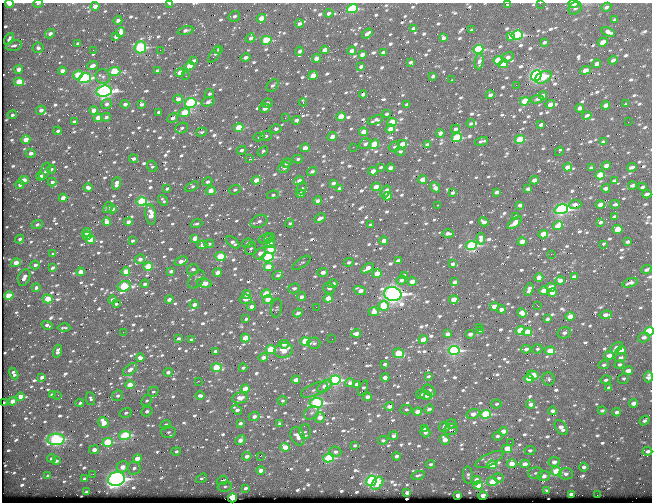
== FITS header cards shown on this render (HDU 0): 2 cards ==
NAXIS1  =                  650 / Width of table row in bytes
NAXIS2  =                  500 / Number of rows in table

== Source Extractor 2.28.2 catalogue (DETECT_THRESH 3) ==
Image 650 x 500 px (HDU 0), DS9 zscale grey, 1 PNG px = 1 image px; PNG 654 x 504 px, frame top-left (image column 1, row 500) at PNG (2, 3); each listed source drawn as its Kron ellipse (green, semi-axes under 4 px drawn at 4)
Background 374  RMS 1.5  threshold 4.57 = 3 sigma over >= 5 px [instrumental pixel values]
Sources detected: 1025; of the 1025, the 500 brightest by FLUX_AUTO listed and drawn (525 fainter detections omitted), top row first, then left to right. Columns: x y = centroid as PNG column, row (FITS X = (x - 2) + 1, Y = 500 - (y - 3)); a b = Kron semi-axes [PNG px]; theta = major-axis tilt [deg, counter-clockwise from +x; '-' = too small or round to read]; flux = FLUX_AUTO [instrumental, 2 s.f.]
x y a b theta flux
170 3 4 2 - 530
540 3 2 2 - 290
574 3 5 2 - 1600
9 4 4 3 - 1100
38 4 4 3 - 210
508 5 4 3 - 320
95 6 4 4 - 780
606 7 5 4 - 390
575 8 7 5 40 260
352 9 5 4 - 7000
329 13 4 3 - 310
234 16 6 5 - 320
261 18 5 4 - 1300
615 19 4 3 - 230
118 20 4 3 - 450
299 24 4 3 - 340
413 29 4 3 - 400
471 29 3 3 - 260
185 30 8 4 12 400
120 32 5 4 - 750
608 32 7 4 -23 540
367 33 6 3 35 580
50 34 5 4 - 430
517 35 6 4 14 11000
116 36 4 3 - 570
511 36 4 3 - 580
251 38 5 4 - 410
443 38 4 4 - 450
9 39 6 4 61 330
266 40 5 4 - 4700
544 42 4 3 - 280
603 42 5 4 - 1400
78 43 4 3 - 210
14 46 8 5 14 330
140 47 6 5 - 11000
38 48 5 5 - 320
219 49 4 3 - 290
478 49 5 4 - 8900
93 50 2 2 - 260
160 50 2 2 - 570
325 50 4 3 - 940
300 51 5 3 - 370
351 51 4 3 - 620
383 53 4 3 - 620
215 55 9 4 58 220
362 55 4 3 - 610
246 57 5 4 - 420
508 57 6 4 29 470
316 58 4 4 - 830
498 60 5 4 - 2800
613 60 5 3 - 430
193 61 4 3 - 280
479 61 8 4 81 310
411 62 4 3 - 240
503 64 5 4 - 2400
597 64 4 3 - 630
92 66 5 4 - 570
189 66 5 4 - 1800
361 67 4 3 - 320
18 69 4 4 - 790
585 70 5 3 - 1200
62 71 4 3 - 690
157 71 4 3 - 440
114 72 6 4 1 4900
180 73 5 4 - 1900
78 75 5 4 - 3100
186 76 2 2 - 210
313 76 4 4 - 1500
433 76 4 3 - 250
536 76 5 5 - 25000
103 77 8 7 - 380
543 77 9 5 28 1400
85 78 6 4 18 9600
451 80 3 2 - 810
19 82 5 4 - 2200
272 85 7 5 51 330
516 85 2 2 - 220
104 91 8 5 6 24000
209 94 5 4 - 210
363 94 4 3 - 380
490 95 4 3 - 390
543 95 4 3 - 610
178 99 5 4 - 810
537 99 6 4 8 240
525 101 5 4 - 2800
208 102 6 4 17 450
303 102 4 3 - 460
191 103 6 5 - 13000
267 103 5 4 - 360
107 104 5 4 - 360
125 104 4 4 - 500
141 104 4 4 - 350
407 104 3 3 - 210
550 104 5 3 - 930
626 104 4 2 - 210
606 105 4 3 - 760
265 108 5 4 - 880
580 108 4 3 - 690
41 110 5 4 - 420
94 110 4 4 - 1000
158 112 3 3 - 230
184 112 6 4 19 2600
387 114 3 3 - 260
12 115 5 3 - 280
587 115 5 3 - 330
106 117 5 4 - 320
341 117 4 4 - 2500
98 118 4 4 - 1400
173 118 6 4 31 420
285 118 3 2 - 250
296 120 5 4 - 440
375 120 8 3 20 440
74 122 4 3 - 330
392 122 5 4 - 3900
628 122 2 2 - 280
471 123 4 3 - 220
541 125 4 3 - 350
182 128 6 5 - 320
239 128 5 4 - 3200
276 129 5 4 - 350
390 129 5 4 - 820
455 129 4 3 - 320
58 131 4 3 - 240
201 132 5 3 - 230
363 132 4 4 - 1300
440 133 4 3 - 430
266 136 6 4 20 280
259 137 5 4 - 250
332 137 5 4 - 830
457 137 5 4 - 6000
520 139 5 4 - 4100
26 140 4 4 - 1500
481 141 7 3 15 260
603 142 4 3 - 230
365 144 6 5 - 380
374 144 5 4 - 2900
402 144 5 4 - 1600
427 145 4 3 - 500
353 147 3 2 - 210
394 147 6 5 - 220
305 148 4 4 - 790
242 150 5 4 - 330
263 151 6 4 43 210
400 151 5 4 - 230
559 151 5 3 - 490
31 153 5 4 - 550
133 159 4 3 - 350
249 159 3 3 - 2400
298 159 5 4 - 250
286 163 5 4 - 310
152 166 6 5 - 210
606 166 4 3 - 760
284 167 6 5 - 550
381 167 4 3 - 230
568 167 4 3 - 1100
632 167 5 3 - 340
390 168 4 3 - 540
591 168 4 3 - 280
51 169 4 3 - 280
45 171 9 4 66 210
312 171 5 4 - 370
373 171 4 3 - 1200
600 175 5 4 - 3300
41 176 4 3 - 430
423 179 4 3 - 1500
24 180 5 4 - 1200
256 180 5 4 - 1200
534 180 4 3 - 750
614 180 4 3 - 210
299 181 5 4 - 670
52 182 4 3 - 340
208 182 5 4 - 300
116 183 6 4 80 700
333 183 4 3 - 360
20 185 4 4 - 620
632 185 4 3 - 360
192 187 7 4 27 250
376 187 4 3 - 1300
435 187 5 4 - 420
642 187 4 3 - 330
88 188 5 4 - 460
302 188 6 5 - 270
339 188 4 3 - 220
606 188 4 3 - 540
167 189 4 3 - 260
528 189 4 3 - 330
235 190 6 4 21 270
211 191 5 4 - 1200
386 192 6 4 58 630
496 192 4 3 - 370
452 193 4 3 - 280
300 194 4 3 - 810
647 194 4 3 - 330
273 195 6 4 9 210
387 196 4 3 - 1300
63 198 4 3 - 1100
163 200 6 3 -51 230
142 201 5 4 - 7000
318 201 4 3 - 510
575 204 6 3 6 500
615 204 5 3 - 280
437 205 2 2 - 260
520 205 4 3 - 440
600 205 4 3 - 720
108 207 6 4 59 220
112 209 4 3 - 370
561 209 7 4 19 20000
151 214 10 5 -81 1500
516 216 4 3 - 280
614 217 4 3 - 250
320 218 6 3 27 370
259 221 9 6 26 460
107 222 4 4 - 830
128 222 4 3 - 600
484 222 5 4 - 440
600 222 4 3 - 350
290 223 4 3 - 210
515 223 8 4 41 1100
37 224 5 4 - 300
197 224 6 3 22 210
371 225 3 3 - 260
558 226 5 4 - 2200
617 229 5 4 - 1900
87 232 4 3 - 610
448 234 6 3 -2 460
543 234 5 4 - 2200
87 236 4 3 - 730
270 237 5 4 - 230
195 238 4 3 - 1200
20 239 4 4 - 270
266 239 7 5 17 390
481 239 6 4 -81 540
90 240 4 4 - 1900
132 241 4 3 - 220
384 241 4 3 - 850
233 242 8 4 -39 470
522 242 4 3 - 1200
627 242 4 3 - 290
248 243 5 4 - 310
270 243 5 4 - 630
209 244 5 4 - 210
202 245 5 3 - 900
471 245 5 4 - 9100
603 245 3 3 - 910
251 249 7 5 70 260
270 250 5 4 - 1800
53 254 4 3 - 250
260 254 6 5 - 1300
551 254 2 2 - 860
220 256 5 4 - 5000
268 257 6 4 9 9300
140 259 5 4 - 560
181 261 7 3 21 720
398 261 4 3 - 640
349 262 5 4 - 310
16 263 5 3 - 1200
301 263 10 4 35 220
453 264 4 3 - 390
35 265 4 4 - 350
148 267 5 4 - 3600
268 267 5 4 - 1800
52 268 4 3 - 250
367 268 7 3 35 970
193 269 6 5 - 330
646 270 5 4 - 330
171 271 4 3 - 370
80 272 4 3 - 1400
126 272 4 4 - 1800
323 272 5 4 - 690
217 273 4 3 - 820
377 274 4 4 - 1600
278 275 5 4 - 340
404 275 3 3 - 230
574 277 4 3 - 740
24 278 9 5 70 650
539 278 4 4 - 1400
196 279 10 6 49 540
401 280 5 4 - 430
560 280 4 3 - 530
412 282 4 3 - 1100
455 282 4 3 - 570
204 283 7 4 -10 1300
630 283 8 3 18 470
145 284 4 4 - 320
333 284 5 4 - 540
124 286 6 5 - 6800
551 287 4 4 - 1200
36 288 4 4 - 220
294 288 6 5 - 390
329 288 6 5 - 350
529 289 6 3 68 430
360 291 6 4 -20 980
544 291 4 4 - 940
552 292 4 4 - 1100
246 294 4 4 - 700
266 294 5 4 - 3500
393 294 8 7 - 41000
9 296 5 4 - 2500
301 297 4 4 - 430
328 298 4 4 - 1700
48 299 5 4 - 2700
245 299 6 4 7 660
268 299 5 4 - 1100
112 300 4 3 - 590
169 300 4 3 - 620
454 300 5 4 - 1500
116 304 4 3 - 240
194 305 4 3 - 620
384 306 5 5 - 2600
494 306 4 3 - 1100
538 306 3 2 - 380
251 307 4 3 - 530
316 307 2 2 - 550
277 308 9 5 79 220
501 309 4 3 - 310
374 312 5 4 - 1200
298 313 5 4 - 390
522 313 5 4 - 560
606 315 6 3 8 740
570 316 4 4 - 1300
246 319 4 3 - 320
547 319 4 3 - 250
47 325 6 3 -17 330
479 327 2 2 - 280
64 328 6 3 -1 210
481 330 4 3 - 440
520 330 5 4 - 3200
649 331 4 4 - 8700
123 332 2 2 - 310
527 332 5 4 - 1800
356 333 5 3 - 450
564 333 7 6 - 480
448 334 4 3 - 460
470 334 4 3 - 620
644 337 6 4 18 470
178 338 4 3 - 260
245 338 4 4 - 2200
332 339 2 2 - 290
191 340 4 3 - 270
423 340 4 4 - 1500
305 341 5 4 - 5100
314 343 6 5 - 230
284 344 5 4 - 680
616 348 7 4 40 600
271 349 5 4 - 5000
526 349 5 4 - 460
537 349 5 4 - 230
284 350 9 7 15 1500
454 350 5 4 - 14000
621 350 5 4 - 1000
57 351 6 3 74 480
215 351 4 4 - 360
550 351 5 4 - 2200
398 353 5 4 - 4100
609 355 5 4 - 790
263 357 5 4 - 660
140 358 4 3 - 630
621 358 6 4 15 400
385 364 3 3 - 220
604 365 5 4 - 270
619 365 5 4 - 280
216 367 5 4 - 3400
243 368 4 3 - 280
130 370 8 5 40 610
628 371 4 3 - 960
168 372 5 4 - 410
14 374 6 3 -61 360
533 375 6 4 -16 1600
428 376 3 3 - 210
42 377 4 3 - 560
385 377 4 3 - 880
648 377 5 4 - 520
624 378 5 5 - 210
529 379 5 4 - 3100
549 379 6 6 - 250
296 380 4 3 - 900
335 380 6 4 7 13000
606 380 5 4 - 250
198 381 3 2 - 310
350 383 5 4 - 590
357 384 4 3 - 480
130 385 4 4 - 2000
325 386 8 5 38 1000
363 388 8 4 66 230
609 388 4 3 - 410
245 389 4 4 - 2000
314 390 14 6 23 480
429 391 7 4 -40 380
153 392 5 4 - 220
421 394 5 3 - 310
52 395 4 3 - 560
58 395 2 2 - 350
426 395 6 4 -4 540
117 396 5 5 - 310
200 396 5 3 - 500
20 397 4 3 - 850
367 397 4 3 - 550
240 398 8 5 8 890
91 399 6 4 -78 250
12 401 4 3 - 870
146 401 6 5 - 210
282 401 5 4 - 220
4 403 3 3 - 310
80 403 4 3 - 210
316 403 6 5 - 17000
634 403 4 4 - 940
496 404 5 4 - 210
531 404 4 4 - 580
389 406 4 3 - 700
406 409 6 5 - 210
429 409 5 4 - 380
237 410 5 4 - 490
602 410 4 3 - 280
147 411 6 5 - 370
553 411 4 3 - 420
417 412 4 4 - 910
617 412 4 3 - 470
126 413 6 4 18 250
311 413 8 6 31 340
473 414 7 5 17 850
486 414 5 4 - 5700
254 417 5 4 - 510
320 417 5 5 - 1400
644 420 5 3 - 270
103 422 6 4 -54 1600
240 423 4 3 - 320
280 423 4 4 - 250
451 424 5 4 - 290
166 425 5 4 - 450
444 427 5 5 - 590
561 428 8 5 -53 810
424 429 4 3 - 220
451 429 7 5 22 310
503 431 4 4 - 930
168 432 7 6 - 300
305 432 7 5 90 240
425 432 5 5 - 480
125 435 6 4 12 6800
298 436 9 7 -66 1200
393 436 5 4 - 420
497 436 5 4 - 240
56 439 8 5 3 14000
240 440 5 4 - 680
383 440 5 4 - 290
445 440 5 4 - 990
108 442 5 4 - 5300
510 442 2 2 - 220
355 445 4 3 - 240
285 447 5 4 - 2200
507 449 5 4 - 1900
94 450 5 4 - 670
530 450 5 4 - 310
176 451 5 4 - 230
647 451 5 3 - 460
335 452 6 5 - 360
247 456 5 4 - 610
260 456 2 2 - 1100
396 456 4 3 - 420
51 458 4 4 - 410
137 458 4 4 - 1400
329 458 5 4 - 6800
490 459 15 6 26 460
56 461 4 4 - 370
554 462 6 5 - 620
431 464 4 3 - 230
512 464 5 4 - 1300
525 464 5 4 - 850
492 465 5 4 - 2700
123 467 6 5 - 850
584 467 5 4 - 390
134 468 7 6 - 390
261 470 4 4 - 830
556 472 5 4 - 3700
535 473 7 5 4 320
93 474 2 2 - 240
566 474 7 5 -4 450
48 475 4 3 - 210
418 475 7 3 17 220
468 475 9 5 -84 240
544 476 6 5 - 760
201 478 6 4 34 210
499 478 5 4 - 240
85 479 4 3 - 380
116 479 8 7 - 32000
476 480 4 4 - 1100
222 481 6 4 23 390
371 481 5 5 - 14000
492 482 5 4 - 2100
377 483 7 4 51 2100
478 485 5 4 - 1800
225 487 7 4 10 220
245 488 4 3 - 280
547 490 4 3 - 250
86 492 4 3 - 250
407 493 4 3 - 500
571 494 4 3 - 410
458 495 4 3 - 1000
597 495 2 2 - 1300
483 496 4 3 - 1300
232 498 4 4 - 3700
At the frame edge (FLAGS 8, measured only in part): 9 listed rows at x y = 170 3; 540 3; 574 3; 9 4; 38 4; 508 5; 649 331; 648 377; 4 403
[525 fainter detections neither listed nor drawn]